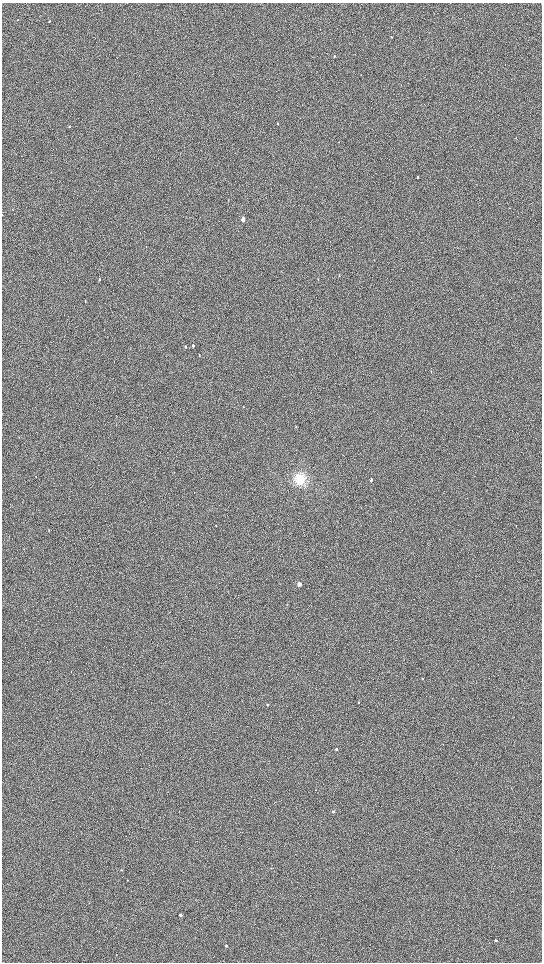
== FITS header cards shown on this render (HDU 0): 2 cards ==
NAXIS1  =                 1080 / length of data axis 1
NAXIS2  =                 1920 / length of data axis 2

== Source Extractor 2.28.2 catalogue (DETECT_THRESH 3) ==
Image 1080 x 1920 px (HDU 0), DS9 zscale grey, zoomed out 1/2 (1 PNG px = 2 x 2 image px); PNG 544 x 964 px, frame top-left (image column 1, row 1919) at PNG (2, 3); no overlay
Background 905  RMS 120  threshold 368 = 3 sigma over >= 5 px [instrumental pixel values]
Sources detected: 32; all 32 listed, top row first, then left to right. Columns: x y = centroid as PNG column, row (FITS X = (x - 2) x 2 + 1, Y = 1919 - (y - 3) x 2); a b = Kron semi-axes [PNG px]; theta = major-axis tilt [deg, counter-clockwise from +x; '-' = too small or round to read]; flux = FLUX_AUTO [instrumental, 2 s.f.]
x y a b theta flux
18 20 2 2 - 9100
49 21 3 2 - 17000
334 56 2 2 - 16000
278 123 3 2 - 14000
69 126 3 2 - 13000
418 177 3 2 - 27000
13 210 2 2 - 6400
2 215 2 1 - 5500
243 219 3 2 - 180000
339 276 3 2 - 11000
99 279 3 2 - 30000
85 301 3 2 - 11000
193 346 3 2 - 28000
186 347 3 2 - 18000
199 355 3 2 - 8800
296 427 3 2 - 7900
36 477 2 2 - 8500
300 479 12 11 - 420000
371 480 3 2 - 43000
216 526 3 2 - 6600
49 530 2 2 - 9200
299 584 3 2 - 180000
422 679 3 2 - 22000
359 702 2 2 - 10000
267 705 3 2 - 21000
336 749 2 2 - 47000
333 812 2 2 - 42000
271 868 2 2 - 8300
121 870 2 2 - 18000
180 915 2 2 - 110000
496 940 2 2 - 40000
226 946 2 2 - 61000
At the frame edge (FLAGS 8, measured only in part): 1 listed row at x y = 2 215